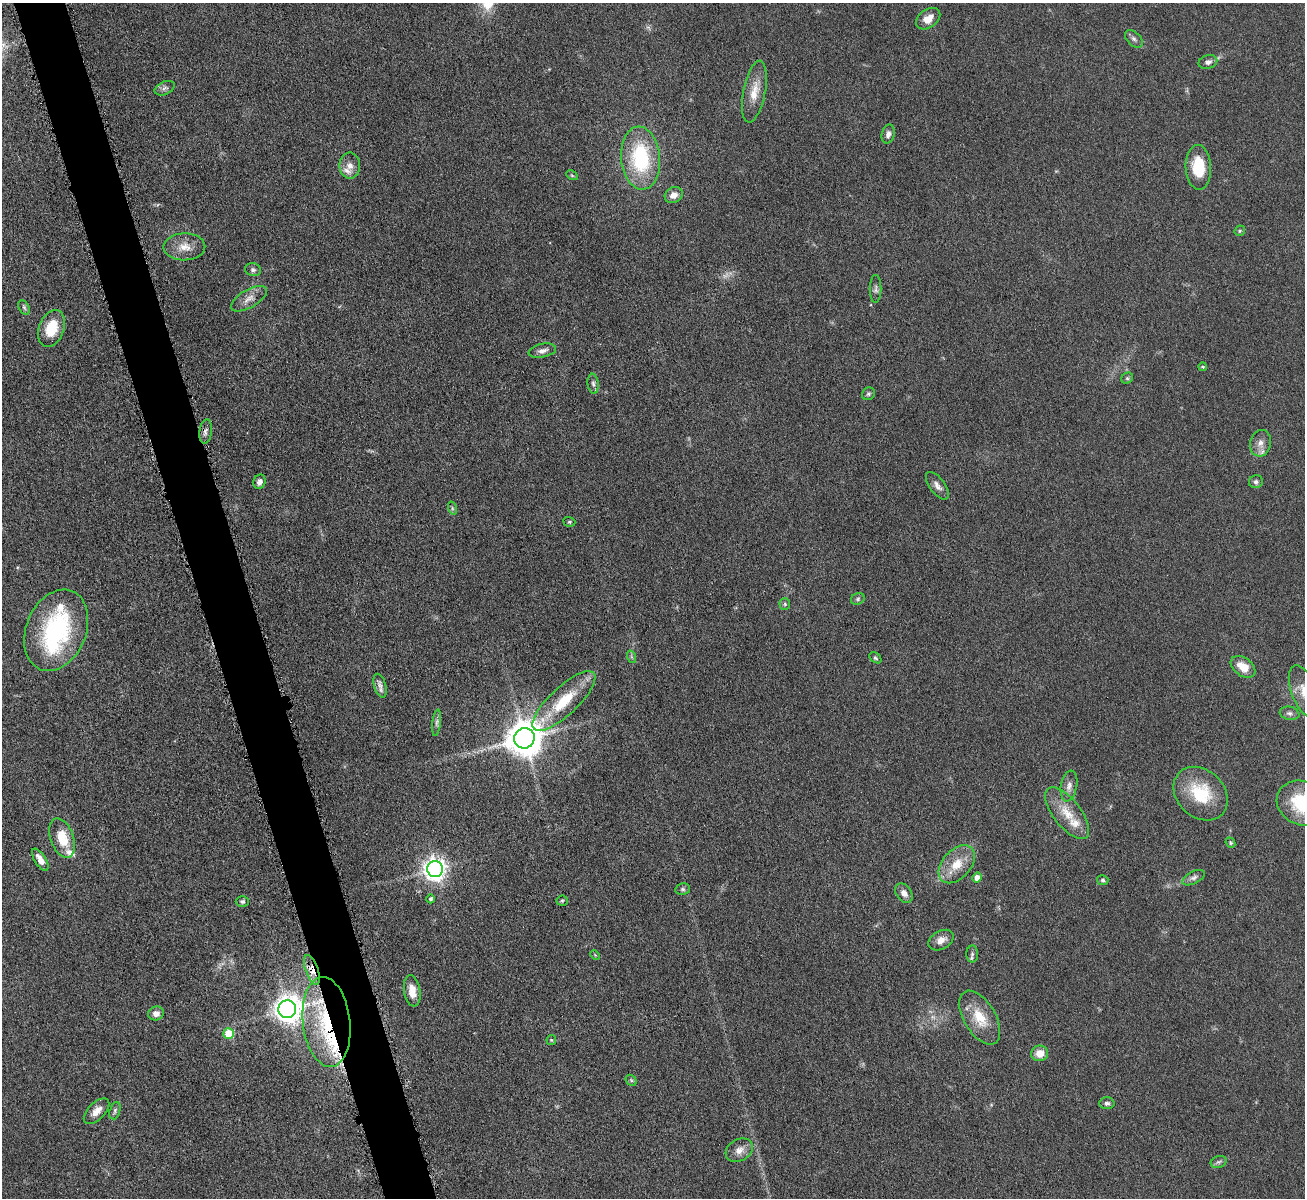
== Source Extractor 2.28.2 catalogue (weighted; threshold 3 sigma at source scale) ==
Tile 11 of 4 x 4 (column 3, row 3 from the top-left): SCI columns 2611-3913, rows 1343-2538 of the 5217 x 5200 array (HDU 1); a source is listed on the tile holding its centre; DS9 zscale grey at full resolution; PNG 1307 x 1200 px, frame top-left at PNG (2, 3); each listed source drawn as its Kron ellipse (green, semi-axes under 4 px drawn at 4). Shown black and unused: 4% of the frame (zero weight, under 4 of 8 exposures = <1% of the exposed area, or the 3 px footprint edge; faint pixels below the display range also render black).
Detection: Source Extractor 2.28.2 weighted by HDU 2 'WHT'; one run over the whole footprint, this tile lists its part. Background 0.0478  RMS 0.0044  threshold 0.018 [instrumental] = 3 sigma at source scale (4.09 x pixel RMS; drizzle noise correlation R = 1.36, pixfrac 0.8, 0.05/0.05 arcsec/px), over >= 5 px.
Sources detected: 88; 3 too faint to see at this stretch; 1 inside a brighter object's white glare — neither listed nor drawn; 7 inside a brighter listed object's ellipse — not listed separately; the other 77 listed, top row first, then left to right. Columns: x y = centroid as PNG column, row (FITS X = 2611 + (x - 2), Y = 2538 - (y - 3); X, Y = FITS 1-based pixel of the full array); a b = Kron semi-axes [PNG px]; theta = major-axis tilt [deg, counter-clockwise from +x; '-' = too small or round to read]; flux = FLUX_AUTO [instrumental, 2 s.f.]
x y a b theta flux
928 19 13 9 36 4.5
1134 39 10 6 -44 1.4
1208 62 9 7 14 1.8
165 88 10 6 25 1.4
754 92 31 11 79 7.6
888 134 9 6 77 1.8
641 158 31 19 -85 37
350 166 13 10 -89 3.3
1198 167 22 12 -87 15
572 175 6 4 -30 0.56
674 195 9 7 27 2.8
1240 231 6 5 - 0.61
184 247 21 13 1 6.1
253 270 8 6 -12 1.2
876 289 14 6 90 1.5
249 299 20 9 30 3.9
24 307 8 5 -62 0.8
51 328 19 12 69 12
542 351 14 6 11 2.4
1203 367 4 3 - 0.51
1127 378 6 5 - 0.71
593 384 10 5 -83 1.3
868 394 7 6 - 0.92
206 431 12 6 83 1.6
1260 443 13 10 75 3.3
260 482 7 6 - 2.2
1256 482 7 6 - 1.2
937 486 16 7 -53 2.5
452 508 7 4 -72 0.75
569 522 6 4 -19 0.63
858 599 7 5 24 0.84
785 604 6 5 - 0.83
56 630 42 30 67 52
632 657 6 4 -70 0.62
875 658 7 4 -39 0.66
1243 667 14 9 -36 6.3
380 686 12 6 -73 2
1304 692 28 12 -69 8.2
564 701 41 14 43 19
1290 713 10 6 -11 1.5
437 723 13 4 84 1.4
524 738 10 10 - 1100
1069 786 15 8 79 2.7
1201 794 30 23 -43 20
1302 803 26 22 -24 27
1067 813 31 13 -52 9.9
62 838 20 11 -70 11
1230 843 5 4 - 0.58
40 860 12 5 -58 3.6
957 864 22 14 48 9.3
435 869 8 7 - 310
977 878 5 4 - 3.5
1194 878 12 6 27 1.7
1103 880 6 5 - 0.79
683 889 7 5 12 0.9
904 893 10 7 -54 2.7
430 899 4 4 - 0.95
562 901 5 5 - 0.65
242 902 6 5 - 1.1
941 940 13 9 30 3.2
972 954 8 6 88 1.1
595 955 5 4 - 0.34
312 970 15 6 -70 4.1
412 991 16 8 -81 4.7
287 1009 9 8 - 560
156 1013 8 7 - 2.8
980 1018 30 15 -59 11
326 1022 45 23 -83 40
229 1034 5 5 - 13
551 1040 5 5 - 0.55
1040 1053 8 8 - 5.1
631 1080 6 4 -46 0.65
1107 1103 7 6 - 1.1
97 1111 16 8 45 3.9
115 1111 9 5 73 0.97
739 1150 14 10 29 3.8
1219 1162 8 6 19 1
Overlapping masked pixels (flux is a lower limit): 2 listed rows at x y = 312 970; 326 1022
Isophote crosses this tile's border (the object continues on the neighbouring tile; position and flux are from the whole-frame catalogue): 2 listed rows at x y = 1304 692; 1302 803